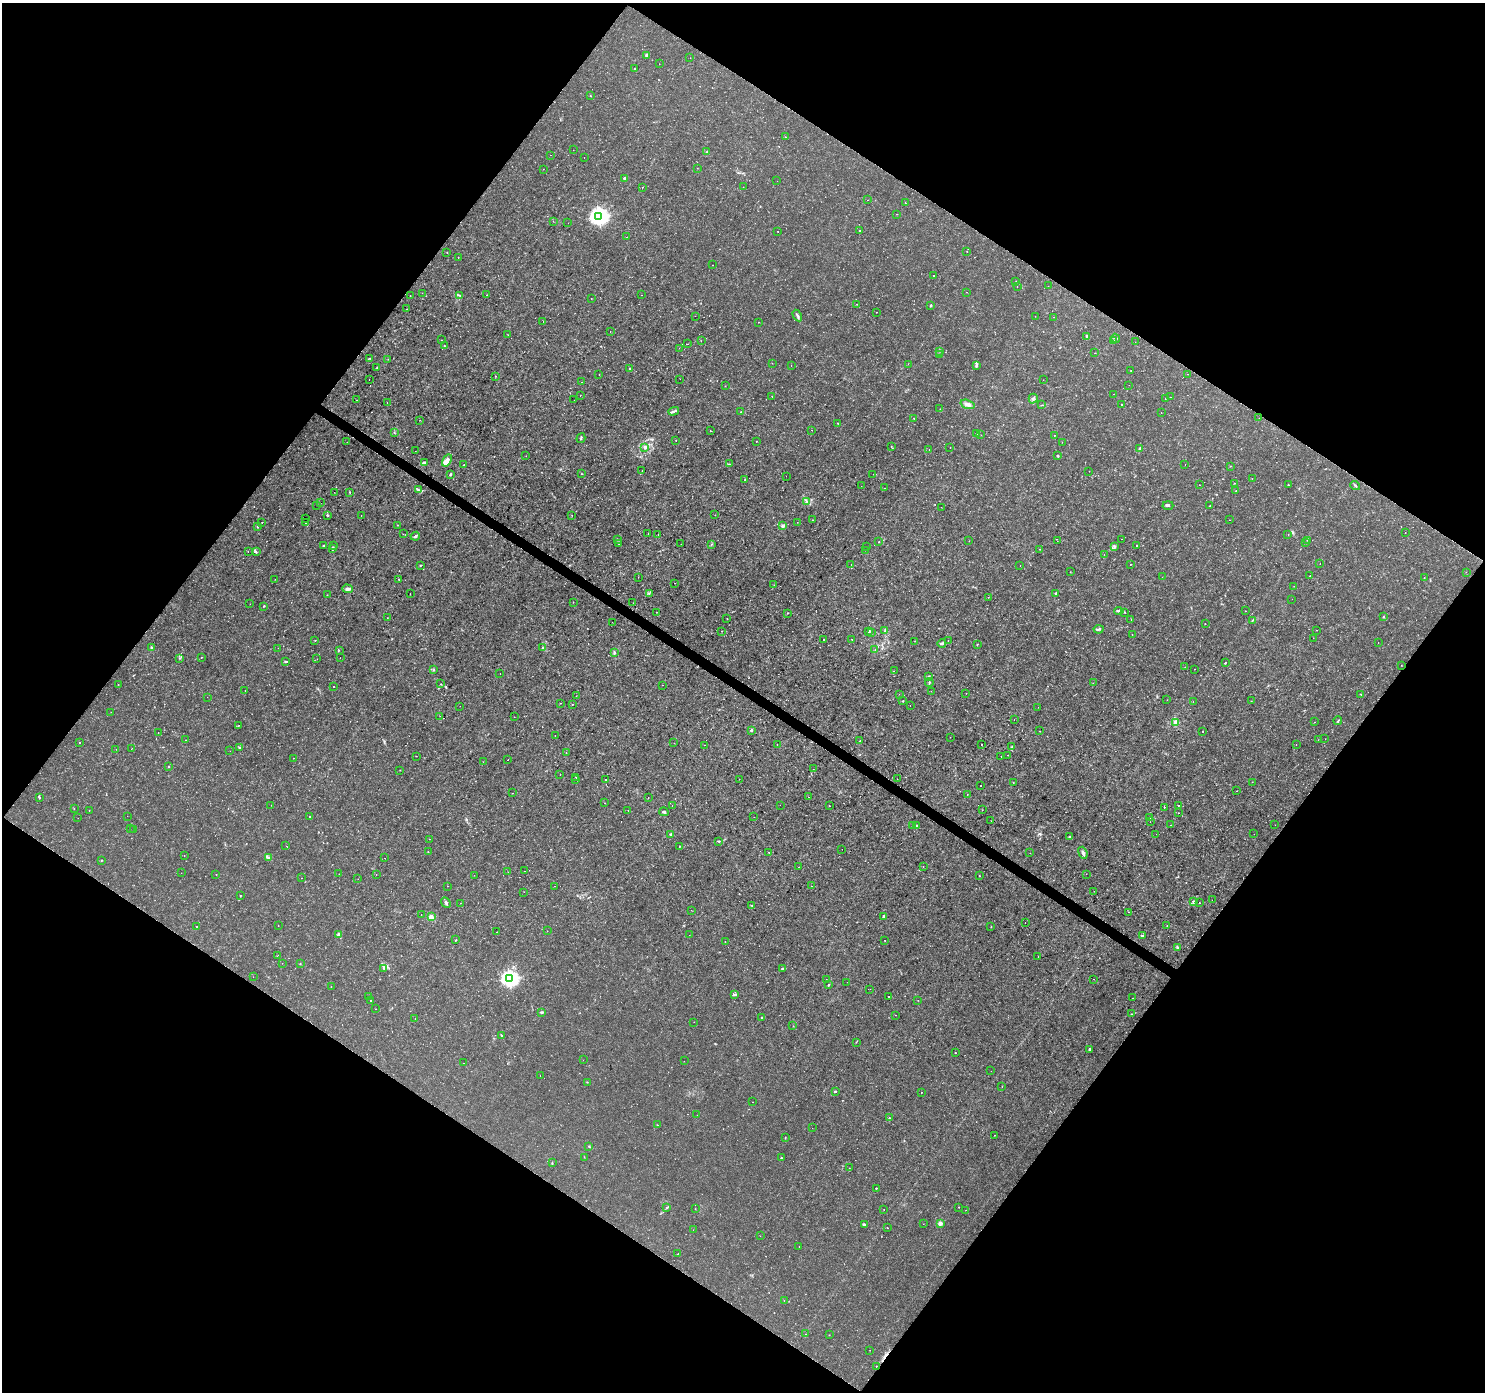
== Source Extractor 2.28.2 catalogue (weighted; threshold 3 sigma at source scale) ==
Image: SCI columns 2-5933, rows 185-5741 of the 5941 x 5992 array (HDU 1 of 3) = the unmasked area's bounding box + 8 px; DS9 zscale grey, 4 x 4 block average (1 PNG px = mean of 4 x 4 image px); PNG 1487 x 1394 px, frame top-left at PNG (2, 3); each listed source drawn as its Kron ellipse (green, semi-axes under 4 px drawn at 4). Shown black and unused: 49% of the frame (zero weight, under 3 of 4 exposures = <1% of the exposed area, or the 3 px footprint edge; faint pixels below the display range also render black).
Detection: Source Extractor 2.28.2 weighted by HDU 2 'WHT'. Background 0.00167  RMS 8.2e-04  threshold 0.00368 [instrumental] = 3 sigma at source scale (4.5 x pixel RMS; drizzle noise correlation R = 1.50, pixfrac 1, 0.0396/0.0396 arcsec/px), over >= 5 px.
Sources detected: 720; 5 too faint to see at this stretch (4 x 4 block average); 10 cosmic-ray / hot-pixel residue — neither listed nor drawn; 9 coinciding with a brighter row at this scale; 5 inside a brighter listed object's ellipse — not listed separately; of the other 691, all 500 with FLUX_AUTO >= 0.104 (the completeness limit of this list) listed and drawn (191 fainter detections not listed), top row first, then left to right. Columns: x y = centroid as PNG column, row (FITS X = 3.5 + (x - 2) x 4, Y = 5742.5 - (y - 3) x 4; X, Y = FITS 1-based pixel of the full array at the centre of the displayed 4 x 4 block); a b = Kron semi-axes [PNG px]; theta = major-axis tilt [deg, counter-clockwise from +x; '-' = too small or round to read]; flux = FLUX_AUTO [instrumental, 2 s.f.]
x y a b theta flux
646 55 4 3 - 0.71
690 58 2 2 - 0.19
659 64 2 2 - 0.29
635 69 2 2 - 0.38
590 96 2 2 - 0.22
785 137 2 2 - 0.26
573 150 2 2 - 0.12
706 152 2 2 - 0.17
551 155 2 2 - 0.11
584 158 2 2 - 0.21
697 168 2 2 - 0.13
543 169 2 2 - 0.12
624 178 2 2 - 1.4
777 181 2 2 - 0.19
642 187 2 2 - 1
743 187 2 2 - 0.19
868 200 2 2 - 0.23
905 203 2 2 - 0.26
896 214 2 2 - 0.2
599 216 4 4 - 210
553 221 2 2 - 0.11
568 223 2 2 - 0.12
778 231 2 2 - 0.24
860 231 2 2 - 0.44
627 237 2 2 - 0.18
447 252 2 2 - 0.2
967 252 2 2 - 0.2
458 258 2 2 - 0.22
712 265 2 2 - 0.13
934 276 2 2 - 0.34
1016 281 2 2 - 0.18
1048 286 2 2 - 0.25
1017 287 2 2 - 0.17
967 292 2 2 - 0.21
422 293 2 2 - 0.12
410 295 2 2 - 0.14
487 295 2 2 - 0.25
641 295 2 2 - 0.12
460 296 4 2 - 0.29
591 298 2 2 - 0.12
857 304 2 2 - 0.21
931 305 2 2 - 1.2
406 309 2 2 - 0.17
877 312 2 2 - 0.29
695 316 2 2 - 0.12
797 316 6 3 -60 1.1
1035 316 2 2 - 0.15
1054 317 2 2 - 0.17
543 322 2 2 - 0.16
758 322 2 2 - 0.2
610 331 2 2 - 0.11
508 335 2 2 - 0.13
1087 336 4 2 - 0.72
1115 338 5 3 - 0.76
441 340 2 2 - 0.13
1114 340 3 2 - 0.31
701 341 2 2 - 0.12
1135 342 2 2 - 0.12
687 344 2 2 - 0.41
444 346 2 2 - 0.24
679 348 2 2 - 0.21
939 351 2 2 - 0.31
1095 353 2 2 - 0.13
940 354 2 2 - 0.23
370 358 2 2 - 0.31
388 359 2 2 - 0.14
772 363 2 2 - 0.32
908 364 2 2 - 0.16
976 365 4 2 - 1.1
791 366 2 2 - 0.11
377 368 2 2 - 0.19
630 369 2 2 - 2.5
1131 370 2 2 - 0.16
1187 374 2 2 - 0.15
599 375 2 2 - 0.24
495 376 2 2 - 0.24
369 379 2 2 - 0.8
680 379 2 2 - 0.12
1043 380 2 2 - 0.18
581 382 2 2 - 0.27
1129 385 2 2 - 0.12
725 386 2 2 - 0.14
1114 394 2 2 - 0.26
580 396 2 2 - 0.12
772 396 2 2 - 0.21
1170 397 2 2 - 0.19
1165 398 2 2 - 0.46
1033 399 5 3 - 1
356 400 2 2 - 0.85
574 400 2 2 - 0.22
387 403 2 2 - 0.22
968 404 7 4 -18 2.3
1042 405 4 2 - 0.28
1121 405 2 2 - 0.26
940 409 2 2 - 0.15
674 411 5 3 - 1
741 412 2 2 - 0.36
1161 413 2 2 - 0.21
914 418 2 2 - 0.32
1259 418 2 2 - 0.17
420 420 2 2 - 0.12
837 423 2 2 - 0.25
812 430 2 2 - 0.15
710 431 2 2 - 0.19
394 432 2 2 - 0.29
976 433 2 2 - 0.17
981 435 2 2 - 0.14
1054 435 2 2 - 0.23
581 438 5 2 - 0.5
676 440 2 2 - 0.29
756 441 2 2 - 0.14
347 442 2 2 - 0.11
1062 442 2 2 - 0.13
891 446 2 2 - 0.24
645 447 4 2 - 0.71
950 447 2 2 - 0.12
1140 448 2 2 - 0.34
929 450 2 2 - 0.22
416 451 2 2 - 0.21
526 456 2 2 - 0.26
1058 456 2 2 - 0.76
447 460 7 4 56 2.8
425 463 3 2 - 1.2
729 464 2 2 - 0.16
464 465 2 2 - 0.15
1185 465 2 2 - 0.12
1231 466 2 2 - 0.12
642 470 2 2 - 0.22
1089 471 2 2 - 0.13
450 474 2 2 - 1.2
582 474 2 2 - 0.17
873 474 2 2 - 0.26
786 476 2 2 - 0.13
1252 479 2 2 - 0.39
745 480 2 2 - 0.37
1234 483 2 2 - 0.15
1199 485 2 2 - 0.14
1288 485 2 2 - 0.17
861 486 2 2 - 0.13
1355 486 5 2 - 0.59
884 488 2 2 - 0.18
419 490 2 2 - 0.25
1236 491 2 2 - 0.13
334 492 2 2 - 0.15
350 492 2 2 - 0.26
806 502 3 2 - 0.73
320 503 2 2 - 0.2
1168 505 5 2 - 0.68
317 506 2 2 - 0.37
1210 506 2 2 - 0.2
941 507 2 2 - 0.2
327 515 3 2 - 0.5
361 515 2 2 - 0.11
572 515 2 2 - 0.12
715 515 2 2 - 0.1
306 518 2 2 - 0.22
813 520 2 2 - 0.18
1229 520 2 2 - 0.12
262 522 2 2 - 0.25
797 522 2 2 - 0.11
306 523 2 2 - 0.18
397 525 2 2 - 0.19
782 526 3 2 - 0.52
257 527 2 2 - 0.76
1405 532 2 2 - 0.28
648 533 2 2 - 0.28
403 534 2 2 - 0.16
658 534 2 2 - 0.11
1288 534 2 2 - 0.15
415 536 5 2 - 0.81
617 539 2 2 - 0.22
1121 539 2 2 - 0.15
1307 540 2 2 - 0.18
969 541 2 2 - 0.12
1057 541 2 2 - 0.14
879 542 2 2 - 0.28
1305 543 2 2 - 0.16
619 544 2 2 - 0.15
681 544 2 2 - 0.19
711 544 2 2 - 0.19
334 545 2 2 - 0.14
324 546 3 2 - 0.26
1114 546 3 2 - 0.6
1136 546 2 2 - 0.6
867 547 2 2 - 0.39
332 549 3 2 - 0.61
1039 549 2 2 - 0.16
865 550 2 2 - 0.14
248 551 2 2 - 0.11
256 552 4 2 - 0.58
1104 555 2 2 - 0.13
1131 564 2 2 - 0.17
1320 564 2 2 - 0.19
421 565 3 2 - 0.29
851 565 2 2 - 0.32
1020 566 2 2 - 0.12
1070 572 2 2 - 0.22
1466 572 2 2 - 0.23
1310 576 2 2 - 0.18
638 577 2 2 - 0.2
1162 577 2 2 - 0.51
1424 578 2 2 - 0.17
275 579 2 2 - 0.19
399 579 2 2 - 0.23
674 583 2 2 - 0.22
774 585 2 2 - 0.13
1294 586 2 2 - 0.12
347 589 5 2 - 1.9
649 593 3 2 - 0.27
1056 593 2 2 - 1.6
410 594 2 2 - 0.17
327 595 2 2 - 0.11
988 597 2 2 - 0.17
1292 599 2 2 - 0.12
573 602 2 2 - 0.16
633 603 2 2 - 0.15
250 604 2 2 - 0.11
264 606 2 2 - 0.28
1119 611 5 2 - 0.89
1245 611 2 2 - 0.15
657 612 2 2 - 0.12
1125 612 2 2 - 0.29
788 613 2 2 - 0.23
1384 617 2 2 - 0.31
387 618 2 2 - 0.13
727 618 2 2 - 0.15
1131 620 2 2 - 0.15
1253 620 3 2 - 0.31
612 622 2 2 - 0.19
1205 624 2 2 - 0.44
1099 629 5 2 - 0.89
885 630 3 2 - 0.41
1317 630 2 2 - 0.29
721 631 2 2 - 0.1
868 632 4 2 - 0.48
872 632 3 2 - 0.3
1132 635 2 2 - 0.15
1313 638 2 2 - 0.13
824 639 2 2 - 0.54
852 639 2 2 - 0.58
948 640 2 2 - 0.26
315 641 2 2 - 0.14
915 641 2 2 - 0.1
1378 642 2 2 - 0.11
942 643 4 2 - 1
977 644 2 2 - 0.25
543 647 4 2 - 0.46
151 648 2 2 - 1.1
278 648 2 2 - 0.19
339 650 2 2 - 0.16
875 650 2 2 - 0.16
614 652 3 3 - 0.74
202 657 2 2 - 0.22
179 658 2 2 - 0.17
340 658 2 2 - 0.15
317 659 2 2 - 0.1
286 662 3 2 - 0.75
1225 663 3 2 - 0.35
1401 665 2 2 - 0.13
1185 667 2 2 - 0.12
1195 669 2 2 - 0.12
434 670 2 2 - 0.29
894 671 2 2 - 0.14
500 673 2 2 - 0.18
928 676 3 2 - 0.5
929 682 4 2 - 0.47
1093 683 2 2 - 0.11
118 684 2 2 - 0.12
441 684 2 2 - 0.18
663 685 2 2 - 0.17
334 686 2 2 - 0.18
245 690 2 2 - 0.79
931 691 2 2 - 0.13
966 693 2 2 - 0.11
899 694 2 2 - 0.13
1361 694 2 2 - 0.27
576 696 2 2 - 0.11
207 697 2 2 - 0.18
1167 700 2 2 - 0.12
903 701 2 2 - 0.36
1193 701 2 2 - 0.11
1251 701 2 2 - 0.3
561 703 2 2 - 0.16
572 704 2 2 - 0.19
460 706 2 2 - 0.12
910 706 2 2 - 0.41
1038 707 2 2 - 0.12
111 712 2 2 - 0.14
440 716 2 2 - 0.13
514 717 2 2 - 0.15
1014 719 2 2 - 0.16
1338 721 4 2 - 0.45
1176 722 2 2 - 19
1314 722 2 2 - 0.28
238 725 2 2 - 0.15
751 730 2 2 - 2.8
1040 731 2 2 - 0.18
1202 731 2 2 - 0.39
158 733 2 2 - 0.12
555 735 2 2 - 0.26
950 737 2 2 - 0.12
1325 739 2 2 - 0.14
186 740 2 2 - 0.38
1318 740 2 2 - 0.12
860 741 2 2 - 0.52
79 742 2 2 - 0.36
674 743 2 2 - 0.12
777 744 2 2 - 0.15
981 744 2 2 - 0.24
705 745 2 2 - 0.34
1296 745 2 2 - 0.17
1012 747 2 2 - 0.23
239 748 3 2 - 0.45
116 749 2 2 - 0.12
131 749 2 2 - 0.16
230 751 2 2 - 0.11
566 753 2 2 - 0.16
1008 755 2 2 - 0.29
416 756 2 2 - 0.17
1001 756 2 2 - 0.27
293 758 2 2 - 0.19
508 760 2 2 - 0.23
483 762 2 2 - 0.15
168 767 2 2 - 0.95
813 769 2 2 - 0.21
400 770 2 2 - 0.16
560 774 2 2 - 0.17
576 777 2 2 - 0.15
739 779 2 2 - 0.11
897 779 2 2 - 0.42
576 780 2 2 - 0.11
606 780 2 2 - 0.45
1252 782 2 2 - 0.12
1013 783 2 2 - 0.16
981 785 2 2 - 0.43
1236 791 2 2 - 0.12
513 793 2 2 - 0.15
967 795 2 2 - 0.19
808 797 2 2 - 0.41
39 798 3 2 - 0.47
648 798 2 2 - 0.31
604 803 2 2 - 0.27
271 805 2 2 - 0.15
672 805 2 2 - 0.14
780 805 2 2 - 0.12
1178 805 2 2 - 0.48
829 806 2 2 - 0.21
1164 807 2 2 - 0.51
74 808 2 2 - 0.2
628 810 2 2 - 0.13
982 810 2 2 - 0.18
89 811 2 2 - 0.18
664 812 4 3 - 1
1179 813 2 2 - 0.25
127 816 2 2 - 0.24
310 817 2 2 - 0.55
754 817 2 2 - 0.11
1150 817 2 2 - 0.19
78 818 2 2 - 0.11
991 821 2 2 - 0.14
1150 822 2 2 - 0.11
912 825 4 2 - 0.31
1170 825 2 2 - 0.24
1275 825 2 2 - 0.12
917 826 2 2 - 0.3
130 828 2 2 - 0.12
134 829 2 2 - 0.28
671 834 2 2 - 3.4
1156 834 2 2 - 0.12
1254 834 2 2 - 0.11
1069 837 2 2 - 0.41
430 839 2 2 - 0.19
719 841 3 2 - 0.5
286 846 2 2 - 0.16
679 846 2 2 - 0.3
842 849 2 2 - 0.16
428 852 2 2 - 0.2
769 852 2 2 - 0.13
1030 853 2 2 - 0.14
1083 853 6 3 -70 1.3
184 856 2 2 - 0.22
269 857 2 2 - 0.21
385 858 2 2 - 0.17
101 861 3 2 - 0.24
923 866 2 2 - 0.12
799 867 2 2 - 0.14
525 871 2 2 - 0.13
508 872 2 2 - 0.13
181 873 2 2 - 0.12
216 874 2 2 - 0.19
339 874 2 2 - 0.12
1086 874 2 2 - 0.15
376 875 2 2 - 0.12
474 875 2 2 - 0.11
979 876 2 2 - 0.25
301 878 2 2 - 0.18
358 879 2 2 - 0.18
448 886 2 2 - 0.12
554 886 2 2 - 0.19
811 886 2 2 - 0.26
1094 891 2 2 - 0.12
524 892 2 2 - 0.16
240 895 2 2 - 0.26
1212 900 2 2 - 0.16
1193 901 3 2 - 0.44
446 902 6 3 -46 1
460 903 2 2 - 0.12
1199 903 2 2 - 0.28
752 905 2 2 - 0.32
691 910 2 2 - 0.11
1128 912 2 2 - 0.14
421 915 2 2 - 0.13
431 917 2 2 - 13
884 917 2 2 - 1.5
1025 923 2 2 - 0.14
1167 925 2 2 - 0.26
196 926 2 2 - 0.34
278 926 2 2 - 0.22
991 927 2 2 - 0.18
547 931 2 2 - 0.24
497 932 2 2 - 0.11
338 934 4 3 - 0.85
689 935 2 2 - 0.12
1142 936 2 2 - 2.1
456 940 2 2 - 0.35
885 940 2 2 - 0.43
725 942 2 2 - 0.23
1177 948 3 2 - 0.64
278 955 2 2 - 0.13
1038 957 2 2 - 0.11
282 963 2 2 - 0.17
300 964 2 2 - 0.24
384 968 3 2 - 0.42
782 968 3 2 - 0.62
253 977 2 2 - 0.11
509 979 3 3 - 150
1093 979 2 2 - 0.11
826 980 2 2 - 0.21
847 982 2 2 - 0.23
828 985 3 2 - 0.3
331 986 2 2 - 0.11
870 989 2 2 - 0.21
735 994 4 2 - 0.63
368 997 2 2 - 0.11
888 997 2 2 - 0.51
1133 998 2 2 - 0.3
918 1000 2 2 - 0.12
370 1001 2 2 - 0.4
376 1009 2 2 - 0.1
542 1012 3 2 - 1
1132 1014 2 2 - 0.22
895 1015 2 2 - 0.43
762 1018 2 2 - 0.57
415 1019 2 2 - 0.16
694 1022 2 2 - 0.13
793 1026 2 2 - 0.15
501 1035 2 2 - 0.37
856 1042 2 2 - 0.15
1090 1049 3 2 - 1.1
955 1053 2 2 - 0.34
583 1060 2 2 - 0.11
684 1061 2 2 - 0.19
464 1063 2 2 - 0.15
991 1071 2 2 - 0.11
540 1076 2 2 - 0.13
587 1082 2 2 - 0.21
1002 1087 2 2 - 0.13
835 1091 2 2 - 0.7
921 1092 2 2 - 0.19
753 1102 2 2 - 0.12
697 1115 2 2 - 0.16
889 1118 2 2 - 0.43
657 1125 2 2 - 0.2
812 1128 2 2 - 0.1
994 1135 2 2 - 0.12
785 1137 2 2 - 0.22
589 1146 3 2 - 0.4
584 1157 2 2 - 0.14
781 1158 2 2 - 0.34
552 1163 2 2 - 0.38
849 1168 2 2 - 0.11
876 1188 2 2 - 0.71
959 1207 2 2 - 0.18
667 1208 3 2 - 0.36
695 1209 2 2 - 0.14
884 1209 2 2 - 0.15
966 1210 2 2 - 0.12
940 1223 2 2 - 7.8
923 1224 2 2 - 0.15
864 1225 4 2 - 1.1
887 1228 2 2 - 0.17
693 1230 2 2 - 0.24
760 1236 2 2 - 0.13
799 1247 2 2 - 0.12
678 1254 2 2 - 0.26
784 1300 2 2 - 0.11
806 1334 2 2 - 0.44
829 1335 2 2 - 0.18
870 1350 2 2 - 0.17
876 1366 2 2 - 0.36
Diffuse or blended objects may show on this block-average render without a row.